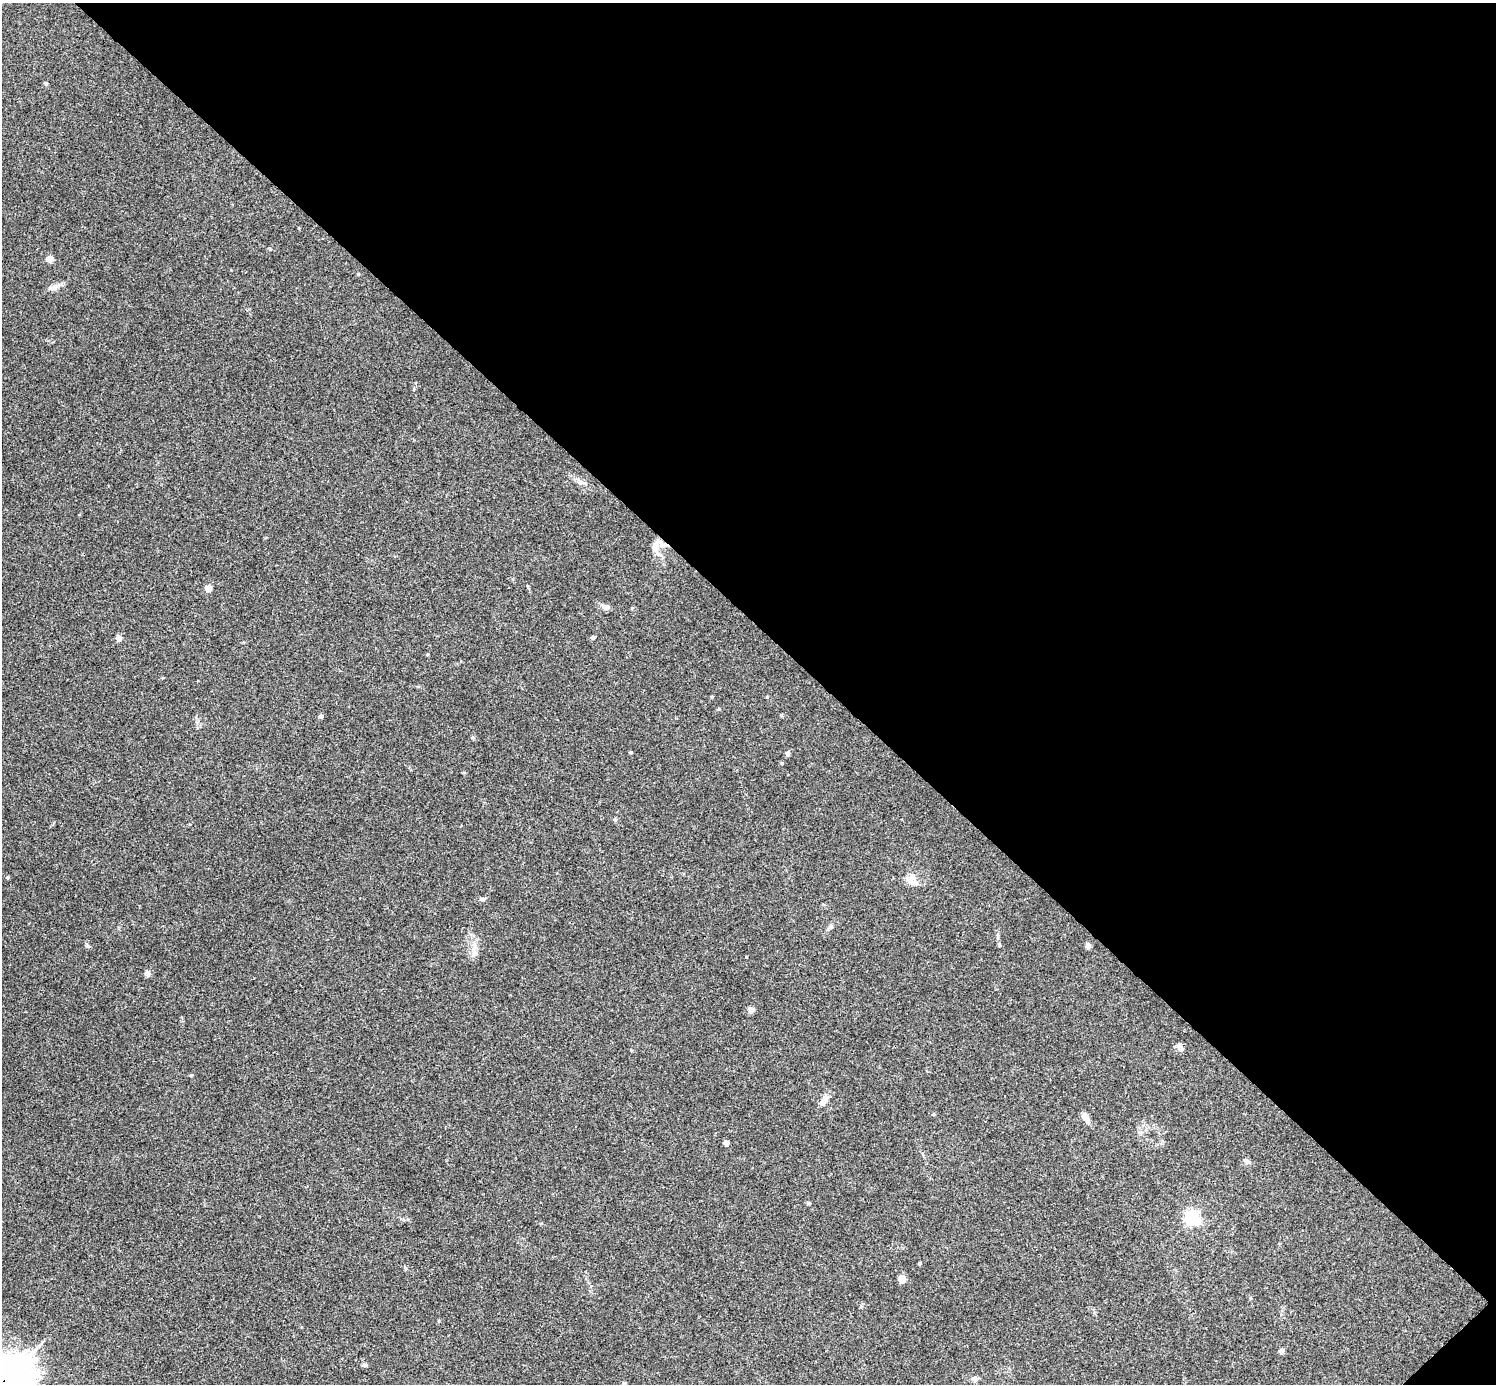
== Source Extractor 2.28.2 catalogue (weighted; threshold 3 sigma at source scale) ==
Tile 8 of 4 x 4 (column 4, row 2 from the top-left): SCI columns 4484-5977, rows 2921-4302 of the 5984 x 5984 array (HDU 1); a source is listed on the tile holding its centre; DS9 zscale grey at full resolution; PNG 1498 x 1386 px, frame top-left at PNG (2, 3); no overlay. Shown black and unused: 45% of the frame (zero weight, under 3 of 4 exposures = <1% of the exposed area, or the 3 px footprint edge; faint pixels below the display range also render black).
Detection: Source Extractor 2.28.2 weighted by HDU 2 'WHT'; one run over the whole footprint, this tile lists its part. Background 0.0342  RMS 0.0047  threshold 0.0212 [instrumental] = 3 sigma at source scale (4.5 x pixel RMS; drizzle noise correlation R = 1.50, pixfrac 1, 0.05/0.05 arcsec/px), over >= 5 px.
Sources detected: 38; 1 inside a brighter listed object's ellipse — not listed separately; the other 37 listed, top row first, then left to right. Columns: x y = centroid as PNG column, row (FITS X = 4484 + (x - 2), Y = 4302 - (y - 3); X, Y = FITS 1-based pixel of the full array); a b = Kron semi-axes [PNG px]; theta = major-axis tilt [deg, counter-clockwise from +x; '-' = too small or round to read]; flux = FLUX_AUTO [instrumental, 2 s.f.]
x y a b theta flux
49 259 5 4 - 7.9
358 274 4 3 - 0.4
55 287 12 7 24 2.2
580 482 7 5 -45 1.2
656 548 21 10 -90 5.3
208 588 5 4 - 6.7
606 607 9 6 -15 2.3
593 637 6 4 7 0.65
118 638 4 4 - 4
781 715 6 3 -19 0.45
321 716 4 4 - 1.6
630 752 4 3 - 0.49
788 753 5 4 - 1.6
782 763 4 4 - 0.44
7 877 5 3 - 0.49
912 881 18 8 -47 3.3
482 899 6 5 - 0.76
88 946 6 5 - 0.74
1088 946 4 4 - 3.6
475 947 13 7 85 3
147 973 5 5 - 3.1
751 1009 7 6 - 1.9
1180 1046 9 6 -60 2.1
191 1075 5 3 - 0.41
824 1101 14 7 47 2.8
1085 1117 11 6 -60 3.5
726 1143 5 4 - 1.9
1246 1161 10 6 -24 1.2
808 1203 5 4 - 0.65
1192 1218 6 6 - 110
919 1263 3 3 - 0.86
902 1279 5 4 - 10
1281 1351 4 4 - 2.5
364 1365 6 5 - 0.74
974 1379 8 7 - 1.6
4 1380 19 16 22 1300
624 1384 4 4 - 1.6
Overlapping masked pixels (flux is a lower limit): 1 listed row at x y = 4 1380
Isophote crosses this tile's border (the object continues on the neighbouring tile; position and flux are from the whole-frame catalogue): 2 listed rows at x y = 4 1380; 624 1384
Unlisted compact peaks at least as high as the median listed source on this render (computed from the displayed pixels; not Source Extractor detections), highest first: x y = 746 957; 46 84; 719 709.